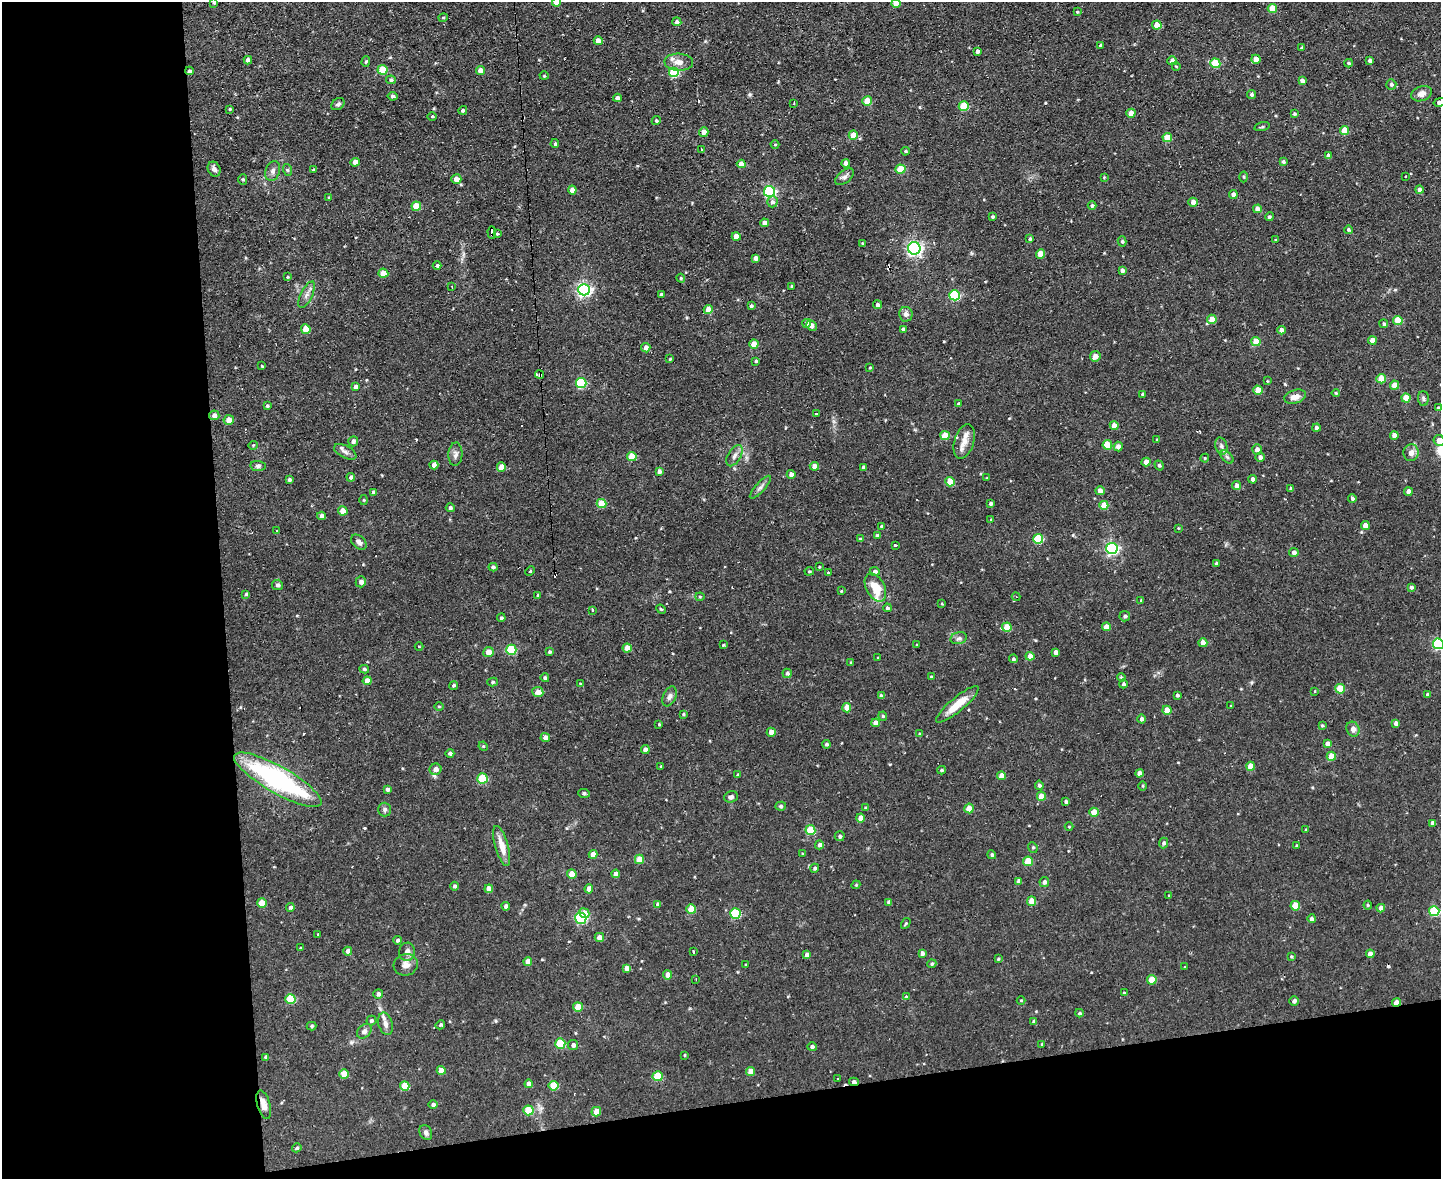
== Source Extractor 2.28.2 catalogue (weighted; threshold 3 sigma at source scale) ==
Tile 10 of 3 x 4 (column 1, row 4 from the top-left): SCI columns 238-1676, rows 1-1177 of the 4681 x 4708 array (HDU 1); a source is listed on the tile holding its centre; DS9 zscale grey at full resolution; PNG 1443 x 1181 px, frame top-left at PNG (2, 2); each listed source drawn as its Kron ellipse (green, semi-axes under 4 px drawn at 4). Shown black and unused: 22% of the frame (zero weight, under 2 of 3 exposures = <1% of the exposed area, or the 3 px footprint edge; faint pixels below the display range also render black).
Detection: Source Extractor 2.28.2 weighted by HDU 2 'WHT'; one run over the whole footprint, this tile lists its part. Background 0.0736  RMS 0.0069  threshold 0.0308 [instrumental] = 3 sigma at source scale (4.5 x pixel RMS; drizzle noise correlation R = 1.50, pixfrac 1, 0.05/0.05 arcsec/px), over >= 5 px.
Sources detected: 412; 5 cosmic-ray / hot-pixel residue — neither listed nor drawn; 4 inside a brighter listed object's ellipse — not listed separately; the other 403 listed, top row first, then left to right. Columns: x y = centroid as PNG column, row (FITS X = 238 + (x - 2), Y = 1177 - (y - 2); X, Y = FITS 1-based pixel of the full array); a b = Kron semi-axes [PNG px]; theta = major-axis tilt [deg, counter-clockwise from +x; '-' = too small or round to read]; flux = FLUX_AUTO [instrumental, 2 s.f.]
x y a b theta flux
214 2 4 3 - 1.1
556 2 4 4 - 6.6
896 3 4 4 - 7.5
1272 8 4 4 - 11
1077 12 4 3 - 0.75
443 18 4 4 - 0.78
677 22 4 4 - 1.6
1157 25 4 4 - 9.9
598 41 4 4 - 5.4
1100 45 4 3 - 0.67
1302 48 3 3 - 0.95
977 51 4 3 - 2
1256 59 4 4 - 6.9
248 60 4 4 - 2.5
1369 60 4 4 - 1.9
366 61 5 4 - 1
1172 61 5 4 - 3.4
679 62 14 8 -3 5.2
1215 63 5 5 - 24
1349 63 4 3 - 0.99
1176 66 4 2 - 0.5
383 70 5 5 - 17
481 70 4 4 - 5.6
189 71 4 3 - 1.2
674 72 5 5 - 39
544 76 4 4 - 0.62
391 80 5 4 - 1.5
1302 81 4 4 - 2.6
1391 84 5 5 - 1.4
1422 94 10 7 21 4.1
1252 95 4 4 - 1.6
393 96 5 3 - 1.3
617 98 4 4 - 2.8
867 101 5 4 - 13
1439 102 6 4 14 2.7
794 103 2 2 - 0.57
338 104 7 5 39 1.6
964 106 5 5 - 26
230 109 3 3 - 0.7
463 110 4 4 - 1.2
1131 113 4 4 - 8.1
1294 114 4 3 - 0.97
432 116 4 3 - 0.65
656 121 4 4 - 1.1
1262 127 8 3 13 0.86
1345 131 4 4 - 11
704 132 5 4 - 3.9
853 135 4 4 - 8.6
1167 137 4 4 - 14
555 144 4 4 - 1.3
775 145 4 3 - 0.61
702 150 3 3 - 1.2
905 151 4 3 - 0.96
1328 156 4 4 - 2.9
355 162 4 4 - 3.6
1283 162 4 4 - 1.2
846 163 4 4 - 3.7
741 164 4 4 - 6.3
214 169 8 6 -62 2.4
900 169 5 4 - 16
288 170 6 4 -70 0.98
314 170 3 3 - 1.5
273 171 10 7 72 2.6
844 177 11 6 40 2.4
1104 177 3 3 - 0.5
1244 177 5 3 - 0.75
1406 177 3 3 - 0.96
456 179 5 5 - 4.8
243 180 5 4 - 0.9
572 190 4 4 - 4.5
1419 190 4 4 - 2
770 191 5 5 - 75
1233 195 4 4 - 3.3
329 197 4 3 - 0.69
772 202 5 5 - 1.8
1193 202 5 4 - 3.3
1092 205 4 4 - 1.6
416 206 5 4 - 13
1257 209 4 4 - 4.2
993 217 4 4 - 1.1
1269 217 4 4 - 1.3
764 223 4 4 - 4.3
1348 230 4 4 - 1.4
492 233 6 3 -89 3.6
497 234 4 4 - 0.89
736 236 4 4 - 5.8
1030 239 4 3 - 1.2
1276 240 3 3 - 0.7
1122 241 5 4 - 1.1
862 243 3 2 - 0.54
914 248 6 6 - 190
1040 254 4 4 - 12
756 258 4 4 - 2.7
437 266 4 4 - 1.3
1122 270 4 4 - 2.1
383 273 5 4 - 14
287 277 4 4 - 0.73
681 278 4 4 - 0.8
792 286 3 3 - 0.69
452 287 3 2 - 0.5
584 290 6 6 - 160
661 294 3 3 - 1.3
307 295 14 6 63 3.2
955 295 5 5 - 46
877 305 4 4 - 2.2
751 306 4 3 - 1.2
708 310 4 4 - 7.8
906 314 7 6 - 2.7
1212 319 5 5 - 8.3
1398 321 5 4 - 17
807 323 4 4 - 3.6
1384 324 4 4 - 1.2
811 326 5 5 - 3
306 329 5 4 - 11
903 329 4 4 - 1.8
1282 330 4 4 - 4.1
1372 340 4 4 - 6.1
1256 342 4 4 - 12
754 344 4 4 - 9.5
646 348 5 4 - 3.3
1095 356 5 5 - 4.6
670 359 4 3 - 0.66
756 361 3 3 - 0.91
262 366 4 3 - 0.49
870 368 4 3 - 0.7
540 375 4 3 - 1.5
1381 379 5 4 - 12
1267 381 3 3 - 0.62
581 383 5 5 - 43
1394 385 4 4 - 8.1
355 387 4 4 - 2
1258 390 4 4 - 10
1336 393 4 4 - 0.72
1143 394 4 3 - 1.1
1295 397 11 6 16 5.1
1406 398 4 4 - 10
1423 399 7 5 -88 1.5
959 404 4 4 - 1.4
267 406 4 3 - 0.91
1438 408 4 4 - 0.95
816 414 3 3 - 1.5
214 415 5 5 - 2.9
229 420 5 5 - 6.6
1114 426 4 4 - 5.4
1316 428 4 4 - 2
945 435 4 4 - 10
1394 435 4 4 - 3.5
1157 439 4 3 - 0.7
1439 440 5 5 - 4.3
353 441 5 4 - 2.2
964 441 18 9 73 6.7
253 445 4 4 - 0.67
1107 445 5 4 - 18
1221 446 8 6 -74 2.1
1118 447 5 4 - 3.3
1257 450 5 5 - 3.3
345 452 12 6 -28 2.6
1411 453 8 7 - 3.9
455 454 12 7 87 2.6
632 456 5 4 - 14
734 456 12 6 59 2.9
1227 457 8 4 -45 1.6
1260 457 4 4 - 2.3
1205 458 4 4 - 0.61
1146 462 4 4 - 5.4
434 465 4 4 - 2.6
1159 465 5 4 - 1.1
258 466 7 5 -8 1.5
814 466 4 4 - 4.9
501 467 4 4 - 7.8
863 467 3 3 - 1.5
659 471 4 4 - 2.4
791 474 4 4 - 3.1
351 477 4 4 - 1.5
987 478 3 3 - 0.68
1253 479 4 4 - 2.4
289 480 4 4 - 1.4
950 482 5 4 - 15
1236 485 4 4 - 3.1
760 487 15 5 48 2.3
1291 489 4 3 - 1.7
1100 491 5 4 - 3.7
373 492 4 3 - 1.3
1408 492 4 4 - 3.7
1352 498 4 4 - 1.4
364 500 5 3 - 0.64
601 504 5 4 - 15
991 504 4 3 - 1.6
1104 505 4 4 - 10
450 508 4 4 - 1.4
343 511 4 4 - 7.8
322 516 4 4 - 3.1
991 520 4 3 - 0.64
882 526 3 3 - 1.2
1365 526 4 4 - 6.5
1178 528 4 2 - 0.47
276 531 3 2 - 0.92
877 536 4 4 - 1.2
860 539 4 4 - 0.81
1038 539 5 5 - 29
359 542 9 6 -41 2.5
895 545 3 3 - 1.4
1112 548 6 5 - 110
1294 553 4 4 - 2.5
1216 563 3 3 - 1.6
493 567 4 4 - 1.4
819 567 3 3 - 0.57
530 571 5 3 - 0.78
809 571 4 3 - 0.71
875 571 5 4 - 1.8
828 572 3 2 - 0.82
361 582 5 5 - 1.9
277 585 5 5 - 1.5
1411 587 4 4 - 1.6
875 588 15 9 -62 13
841 591 4 4 - 0.67
246 594 3 3 - 1.1
538 595 3 3 - 0.76
700 597 4 4 - 0.76
1016 597 4 4 - 0.81
1141 600 4 3 - 0.54
942 604 4 2 - 0.51
887 608 4 4 - 1.4
661 609 5 4 - 0.77
592 610 3 2 - 0.77
1125 616 5 5 - 1.8
501 618 4 4 - 1.2
1007 627 5 4 - 13
1106 627 4 4 - 5.9
959 638 8 6 15 2
1203 643 4 4 - 5.6
1438 644 5 5 - 63
723 645 3 3 - 0.75
917 645 3 3 - 0.62
419 646 4 3 - 0.47
627 648 4 4 - 6.7
511 650 5 5 - 31
488 652 5 5 - 6.2
549 652 4 4 - 0.9
1056 652 4 4 - 2.9
1030 656 4 4 - 7.5
878 658 4 2 - 0.43
1013 659 4 4 - 1.1
851 662 4 3 - 0.66
364 669 5 3 - 1.1
787 673 4 4 - 1.5
931 677 4 3 - 0.93
1121 677 4 3 - 0.65
545 678 4 4 - 1.3
367 681 4 4 - 5.6
493 682 5 4 - 1.1
580 684 3 3 - 0.61
1123 684 4 4 - 1.4
454 685 4 4 - 1.2
1340 689 5 5 - 15
1315 691 4 2 - 0.41
538 692 5 5 - 4.7
1177 695 3 3 - 1.1
1428 695 3 3 - 1.5
669 696 10 6 67 2.5
881 696 4 3 - 1.5
957 704 27 7 40 12
439 706 5 3 - 0.59
1231 706 3 3 - 0.7
847 708 4 4 - 7.8
1167 710 4 4 - 7.3
683 714 4 3 - 0.76
883 716 4 4 - 0.75
1141 719 4 4 - 1.7
875 723 4 4 - 4
1396 723 4 4 - 2.7
659 724 2 2 - 0.54
1322 725 4 3 - 0.83
1353 729 7 6 - 3.2
771 732 4 4 - 4.7
919 734 4 3 - 0.74
545 737 4 4 - 2.3
826 744 4 4 - 1.2
1328 744 4 4 - 3.9
483 746 5 4 - 0.68
645 749 4 4 - 2.6
450 753 4 4 - 1.3
1331 756 4 4 - 10
661 766 3 3 - 1
1250 766 4 4 - 7.9
435 769 6 5 - 4.1
942 770 4 3 - 0.96
1139 773 4 4 - 3.6
738 775 4 4 - 0.92
1001 776 4 4 - 4.5
482 778 5 5 - 28
278 780 49 13 -30 110
1039 785 5 4 - 1.5
1142 786 5 3 - 0.72
387 789 4 3 - 2
584 793 6 4 -3 1.4
1041 796 4 4 - 7.5
731 797 7 5 20 2
1066 802 4 3 - 1.4
781 806 5 4 - 0.98
865 808 4 3 - 0.69
969 808 5 4 - 6.4
385 809 7 6 - 1.6
1094 812 4 4 - 9
861 818 4 4 - 6.1
1433 823 4 4 - 3.4
1069 827 4 3 - 0.56
810 830 5 5 - 20
1306 830 3 3 - 0.74
840 836 5 5 - 1.4
1164 843 5 4 - 1.4
819 845 4 4 - 2.1
502 846 21 6 -74 8.5
1296 846 4 3 - 0.68
1033 847 5 4 - 1
593 854 4 4 - 5.7
803 854 4 3 - 0.74
992 855 5 4 - 1.2
639 859 5 4 - 11
1028 861 5 5 - 18
815 868 4 4 - 1.3
572 874 5 4 - 9.9
616 874 4 4 - 3.9
1019 881 4 4 - 2.7
1044 882 5 4 - 2.1
856 885 4 4 - 0.67
454 886 4 4 - 1.7
489 889 4 4 - 4.9
589 889 4 4 - 4
1168 895 3 2 - 0.92
1032 901 4 4 - 8
889 902 4 3 - 1.8
262 903 5 4 - 10
658 904 4 4 - 2.4
1368 905 4 4 - 0.85
506 906 4 4 - 2.2
1295 906 5 5 - 16
290 907 4 4 - 1.5
1381 908 4 4 - 3.8
691 909 5 5 - 13
1434 911 5 5 - 36
584 913 5 4 - 8.1
735 913 5 5 - 36
581 918 6 5 - 66
1312 919 4 4 - 2.1
906 923 5 3 - 0.73
318 934 3 2 - 0.97
599 937 5 4 - 4
397 940 4 4 - 1.3
300 948 3 3 - 0.58
348 951 4 4 - 2.6
407 952 9 8 - 3.2
693 952 3 2 - 0.91
922 953 4 4 - 2.6
1370 954 4 4 - 4.6
807 955 4 4 - 3.2
1291 956 4 3 - 0.76
998 959 4 3 - 0.64
528 962 4 4 - 5.9
932 964 4 4 - 1.2
406 965 12 10 15 4.6
745 965 3 2 - 0.59
1185 967 3 2 - 0.61
626 968 4 4 - 2.8
668 975 4 4 - 3.8
696 979 2 2 - 0.59
1152 980 5 4 - 13
1124 993 4 3 - 0.58
378 994 5 5 - 2
906 996 3 3 - 1
290 999 5 5 - 24
1021 1000 4 3 - 0.52
1294 1001 5 4 - 2
1397 1002 4 4 - 6.7
578 1007 5 5 - 11
1079 1013 4 3 - 0.9
371 1021 5 5 - 1.5
1034 1021 4 4 - 1.2
385 1024 11 7 -74 3.7
440 1025 5 4 - 1
312 1026 5 4 - 1.1
364 1031 8 6 44 2.1
560 1043 5 5 - 27
1042 1044 4 3 - 0.65
573 1045 5 5 - 2.3
812 1047 5 4 - 1.5
685 1055 3 3 - 0.63
266 1057 4 4 - 2.2
441 1070 4 4 - 6.3
751 1071 4 4 - 6
344 1074 4 4 - 10
657 1076 5 5 - 23
838 1079 3 3 - 1
854 1082 5 4 - 2.7
529 1084 4 4 - 5
405 1086 5 5 - 16
553 1086 5 5 - 17
264 1105 15 6 -75 5.7
433 1105 4 4 - 1.9
528 1110 5 5 - 19
596 1112 5 4 - 6.1
426 1133 8 6 -61 2.2
297 1148 5 4 - 1.1
Overlapping masked pixels (flux is a lower limit): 7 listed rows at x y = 189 71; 492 233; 540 375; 278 780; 1397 1002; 854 1082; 264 1105
Isophote crosses this tile's border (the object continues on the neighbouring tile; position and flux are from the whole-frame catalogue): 6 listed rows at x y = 214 2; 556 2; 896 3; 1439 102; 1439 440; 1438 644